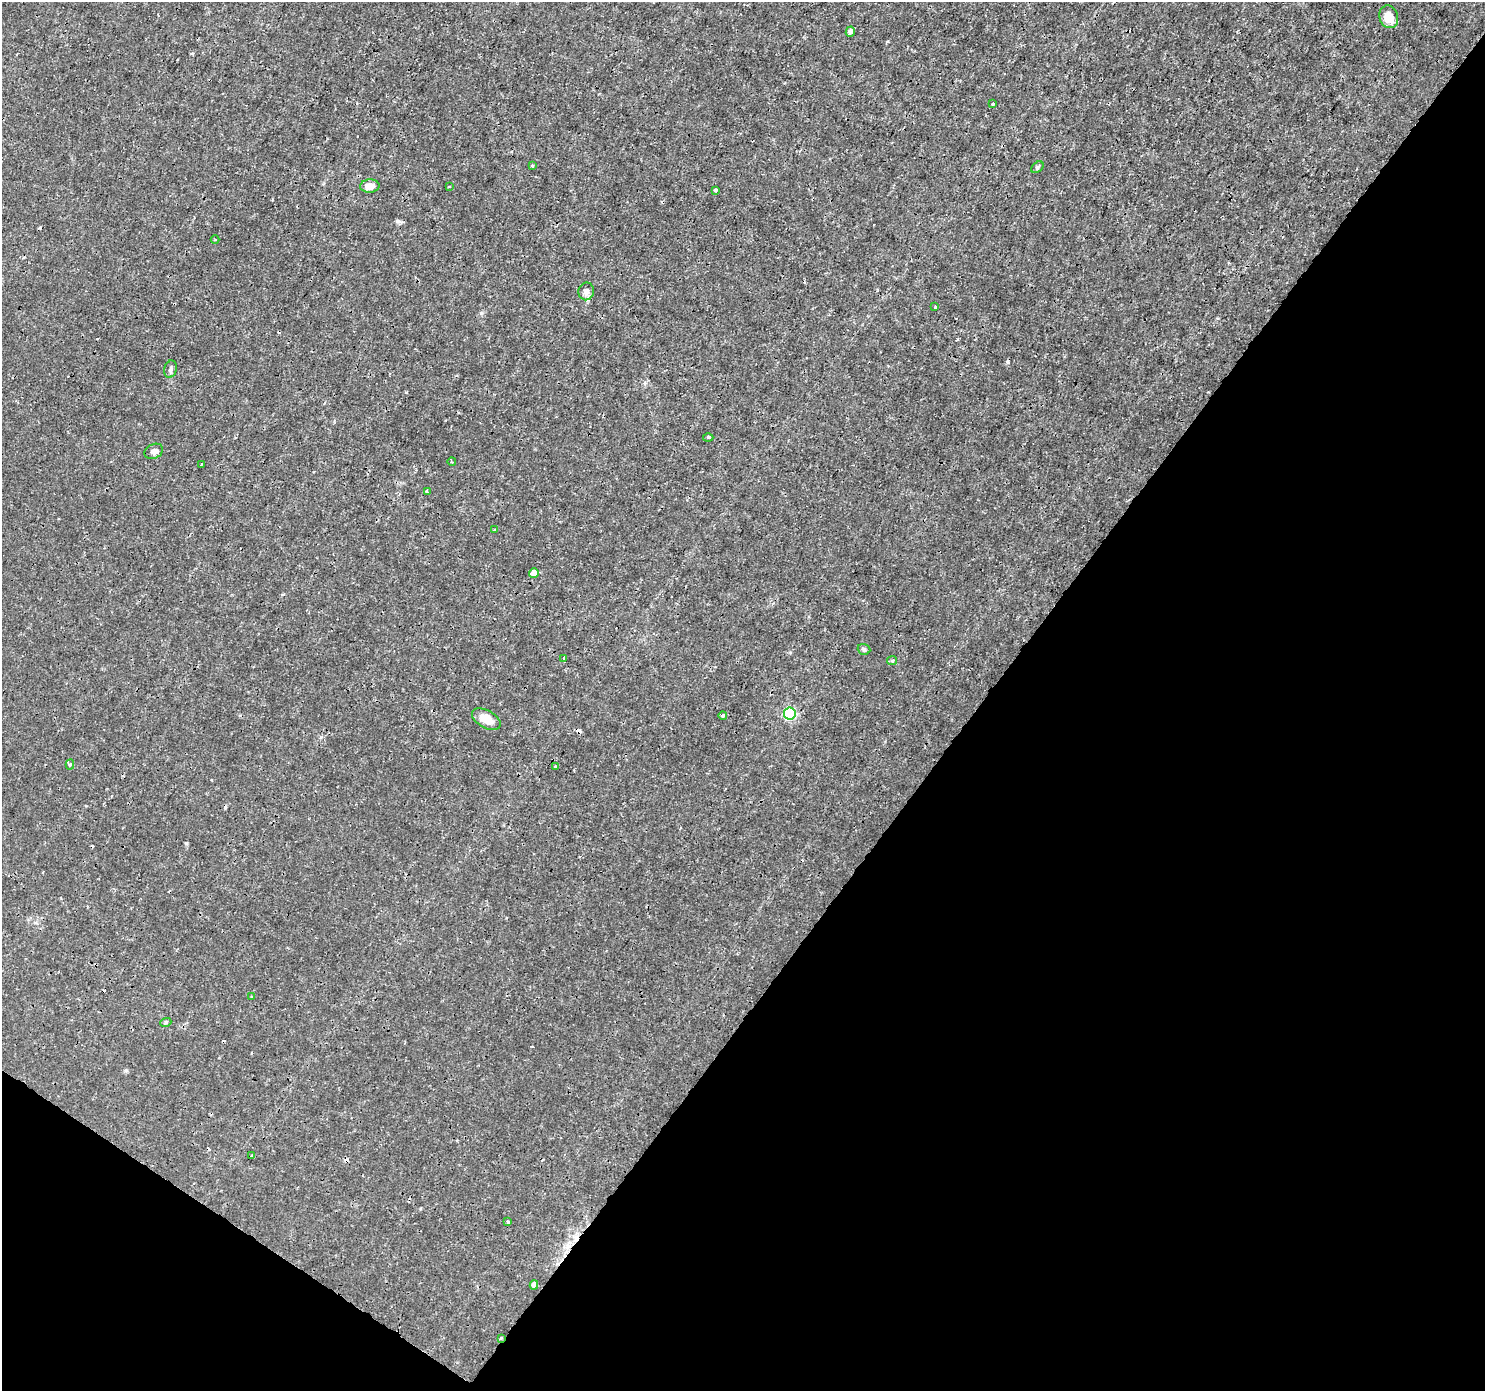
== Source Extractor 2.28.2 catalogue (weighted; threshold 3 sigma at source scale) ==
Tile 15 of 4 x 4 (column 3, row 4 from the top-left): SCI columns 2968-4450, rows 185-1573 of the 5941 x 5992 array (HDU 1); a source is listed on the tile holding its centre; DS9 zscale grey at full resolution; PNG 1487 x 1393 px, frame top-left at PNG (2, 2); each listed source drawn as its Kron ellipse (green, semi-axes under 4 px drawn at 4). Shown black and unused: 37% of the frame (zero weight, under 3 of 4 exposures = <1% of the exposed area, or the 3 px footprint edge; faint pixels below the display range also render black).
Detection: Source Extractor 2.28.2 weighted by HDU 2 'WHT'; one run over the whole footprint, this tile lists its part. Background 0.00167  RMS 8.2e-04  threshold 0.00368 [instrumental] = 3 sigma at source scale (4.5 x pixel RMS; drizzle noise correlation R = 1.50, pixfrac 1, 0.0396/0.0396 arcsec/px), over >= 5 px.
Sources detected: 42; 9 cosmic-ray / hot-pixel residue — neither listed nor drawn; the other 33 listed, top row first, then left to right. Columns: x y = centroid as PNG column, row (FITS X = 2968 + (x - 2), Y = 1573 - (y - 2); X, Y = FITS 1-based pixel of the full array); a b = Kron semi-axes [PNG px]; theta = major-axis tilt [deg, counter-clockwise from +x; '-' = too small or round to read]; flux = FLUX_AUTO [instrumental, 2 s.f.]
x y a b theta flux
1389 17 11 9 -73 1.1
850 32 5 4 - 0.34
993 104 4 3 - 0.11
532 166 3 3 - 0.089
1037 167 7 5 42 0.13
370 186 9 6 3 0.7
449 186 3 2 - 0.055
715 190 3 3 - 0.19
215 239 4 3 - 0.082
586 291 9 7 78 0.43
935 307 3 3 - 0.086
171 369 9 6 75 0.22
708 437 5 3 - 0.096
154 451 9 7 25 0.34
452 462 4 2 - 0.062
201 464 3 2 - 0.067
427 492 4 3 - 0.11
494 530 3 2 - 0.058
534 573 5 5 - 0.71
864 649 6 5 - 0.18
564 658 3 3 - 0.15
892 661 5 4 - 0.12
790 714 6 6 - 7.8
723 715 4 4 - 0.15
486 719 16 8 -29 1.1
70 764 5 4 - 0.13
555 766 4 3 - 0.1
251 997 4 3 - 0.066
166 1022 5 3 - 0.11
252 1156 3 3 - 0.44
508 1222 3 3 - 0.17
534 1285 5 4 - 0.36
501 1338 3 2 - 0.097
Overlapping masked pixels (flux is a lower limit): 1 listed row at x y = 501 1338
Unlisted compact peaks at least as high as the median listed source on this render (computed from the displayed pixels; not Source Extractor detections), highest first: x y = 481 313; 186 843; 398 221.